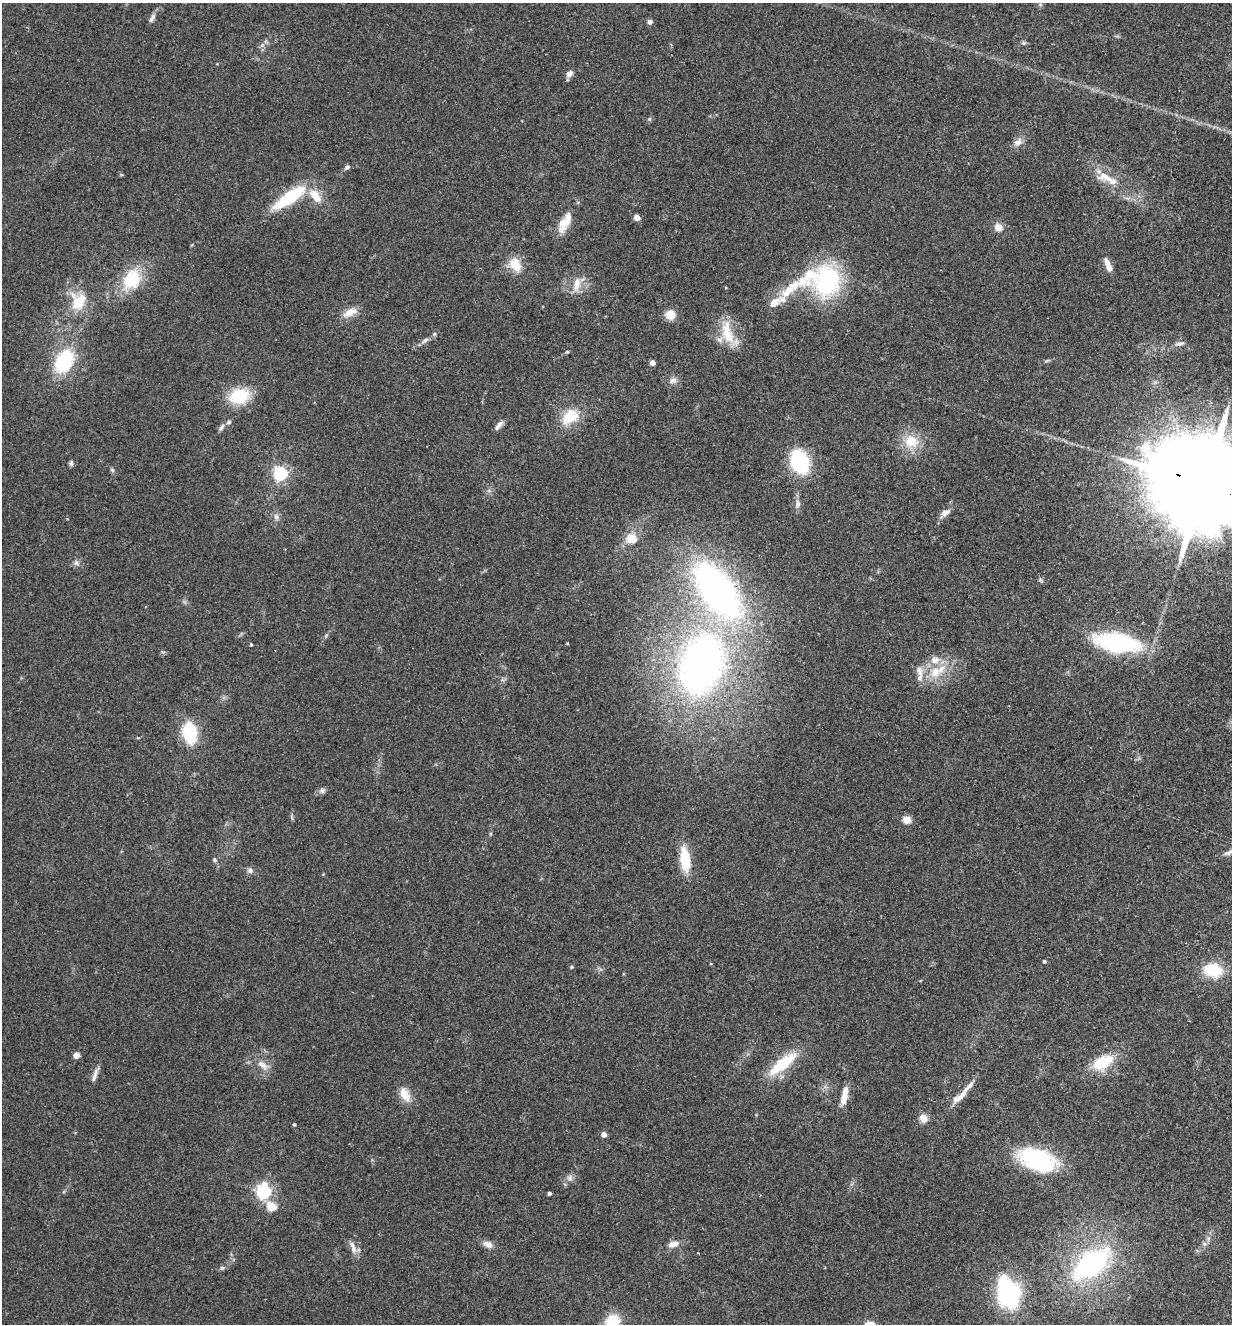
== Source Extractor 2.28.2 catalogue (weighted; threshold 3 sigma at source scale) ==
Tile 6 of 4 x 4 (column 2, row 2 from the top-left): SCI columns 1419-2648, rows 2671-3992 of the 5425 x 5337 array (HDU 1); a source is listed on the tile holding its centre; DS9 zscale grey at full resolution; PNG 1234 x 1326 px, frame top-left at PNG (2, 3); no overlay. Shown black and unused: <1% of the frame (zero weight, under 2 of 3 exposures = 3% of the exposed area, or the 3 px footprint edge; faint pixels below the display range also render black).
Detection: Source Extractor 2.28.2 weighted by HDU 2 'WHT'; one run over the whole footprint, this tile lists its part. Background 0.152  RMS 0.01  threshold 0.047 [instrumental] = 3 sigma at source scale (4.5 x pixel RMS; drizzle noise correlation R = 1.50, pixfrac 1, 0.05/0.05 arcsec/px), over >= 5 px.
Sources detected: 95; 11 inside a brighter listed object's ellipse — not listed separately; the other 84 listed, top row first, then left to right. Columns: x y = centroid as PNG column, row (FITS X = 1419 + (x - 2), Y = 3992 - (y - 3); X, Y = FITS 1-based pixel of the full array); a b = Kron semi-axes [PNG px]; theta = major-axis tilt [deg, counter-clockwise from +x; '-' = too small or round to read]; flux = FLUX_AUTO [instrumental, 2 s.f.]
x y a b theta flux
152 18 14 6 63 3.9
650 22 5 4 - 5.4
262 45 7 5 46 2.5
569 74 8 6 51 5.6
649 119 5 5 - 1.6
1018 142 14 9 37 6.7
347 167 8 5 44 2.5
1105 176 25 13 -3 17
315 196 23 12 -51 19
289 197 29 10 35 75
637 217 4 4 - 12
564 223 23 12 71 17
998 227 11 10 - 7.7
515 265 17 13 -58 19
1108 265 17 6 -67 8.6
132 279 27 20 57 44
827 281 27 22 73 140
577 284 21 10 78 12
790 289 59 13 37 40
78 303 25 15 -55 28
350 312 21 10 25 11
670 315 11 10 - 12
727 333 37 15 -76 29
425 340 13 5 33 4
1179 344 14 5 10 3.6
567 352 4 4 - 1.2
64 361 22 14 60 75
1047 361 6 4 3 1.5
652 363 4 4 - 6.5
673 380 10 8 7 5.1
239 396 22 17 15 40
570 417 20 14 38 29
499 425 15 5 50 4.4
221 427 11 5 51 3.1
911 441 21 19 -24 25
800 462 20 15 -70 83
71 463 8 6 -75 2.2
112 470 6 5 - 1.8
280 474 6 6 - 230
1204 485 41 20 -21 36000
489 491 6 4 -18 1.8
797 504 12 7 83 4.8
945 513 14 7 38 7.2
276 517 8 7 - 3.9
631 539 5 5 - 37
76 563 9 6 -50 3.1
717 590 54 26 -55 440
1117 642 34 14 -9 170
251 645 3 3 - 2.2
702 664 60 41 71 470
937 671 29 13 31 28
190 733 22 14 -82 50
322 791 8 7 - 3.1
907 820 5 5 - 29
490 834 6 4 71 1.2
685 859 23 9 -83 37
214 860 6 5 - 1.6
250 870 8 7 - 3.5
1044 961 4 3 - 1.9
571 967 4 4 - 1.5
1213 970 21 15 -11 35
76 1055 5 4 - 13
1103 1062 27 15 29 35
783 1064 37 12 39 45
264 1065 15 8 -56 7.8
95 1073 16 6 66 5.3
964 1093 41 6 51 14
405 1095 18 10 -61 14
844 1096 21 6 78 15
923 1118 10 9 - 8.2
294 1124 4 3 - 1.5
604 1135 4 4 - 7.1
1037 1160 36 19 -18 110
570 1178 9 8 - 4.5
263 1192 6 6 - 270
549 1193 4 3 - 3
271 1206 6 5 - 34
488 1244 13 8 -24 6.5
673 1244 14 8 12 7.9
353 1249 12 7 -70 6.8
1091 1264 45 25 39 160
222 1268 6 5 - 1.7
1008 1293 24 16 -73 160
612 1321 14 12 33 30
Overlapping masked pixels (flux is a lower limit): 1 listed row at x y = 1204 485
Isophote crosses this tile's border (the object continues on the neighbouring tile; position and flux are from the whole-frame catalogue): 2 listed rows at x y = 1204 485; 612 1321